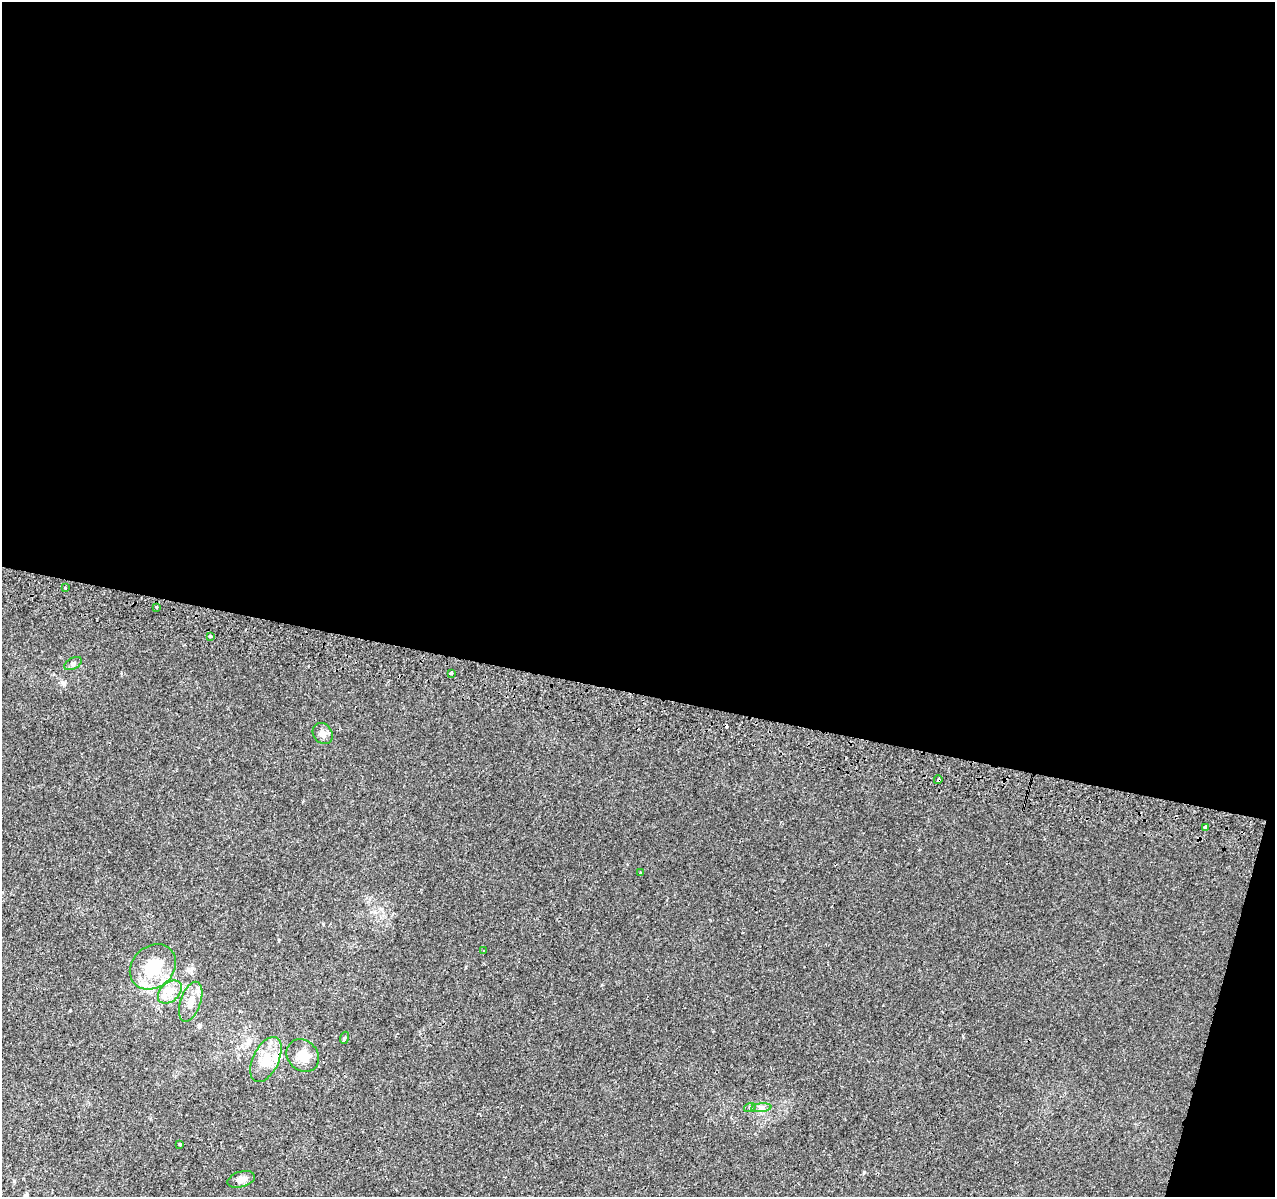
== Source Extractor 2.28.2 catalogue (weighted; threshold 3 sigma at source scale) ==
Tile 4 of 4 x 4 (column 4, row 1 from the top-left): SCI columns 3836-5108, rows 3909-5103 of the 5117 x 5367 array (HDU 1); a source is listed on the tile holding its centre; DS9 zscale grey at full resolution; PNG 1277 x 1199 px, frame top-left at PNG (2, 2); each listed source drawn as its Kron ellipse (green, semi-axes under 4 px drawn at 4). Shown black and unused: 59% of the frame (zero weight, under 2 of 3 exposures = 2% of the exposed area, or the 3 px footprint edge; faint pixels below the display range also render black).
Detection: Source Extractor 2.28.2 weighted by HDU 2 'WHT'; one run over the whole footprint, this tile lists its part. Background 0.0025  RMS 0.0034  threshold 0.0154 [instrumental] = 3 sigma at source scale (4.5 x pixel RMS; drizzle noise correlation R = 1.50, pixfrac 1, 0.0396/0.0396 arcsec/px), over >= 5 px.
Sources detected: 23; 1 cosmic-ray / hot-pixel residue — neither listed nor drawn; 2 inside a brighter listed object's ellipse — not listed separately; the other 20 listed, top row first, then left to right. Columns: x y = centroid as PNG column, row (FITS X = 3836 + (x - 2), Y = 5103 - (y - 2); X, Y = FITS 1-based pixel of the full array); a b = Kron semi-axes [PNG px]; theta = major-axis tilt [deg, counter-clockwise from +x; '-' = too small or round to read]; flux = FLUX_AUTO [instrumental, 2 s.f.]
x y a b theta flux
65 588 3 3 - 0.91
156 607 3 3 - 1.2
210 636 4 3 - 0.46
73 663 9 5 28 0.88
451 673 3 3 - 0.98
323 733 11 9 -54 2
938 780 4 3 - 1.2
1205 827 4 3 - 2.6
640 873 3 2 - 0.39
483 951 3 3 - 0.68
153 967 25 20 42 13
170 992 14 9 43 3.5
191 1002 21 10 71 4.1
344 1038 6 3 71 0.37
303 1056 17 14 -43 4.7
266 1060 24 13 64 6.5
750 1107 6 4 18 0.43
761 1108 10 4 6 1
180 1144 3 3 - 0.52
241 1179 14 7 17 2.3
Overlapping masked pixels (flux is a lower limit): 1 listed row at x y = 938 780
Unlisted compact peaks at least as high as the median listed source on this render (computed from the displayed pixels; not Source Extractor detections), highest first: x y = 864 1172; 70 1010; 64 685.